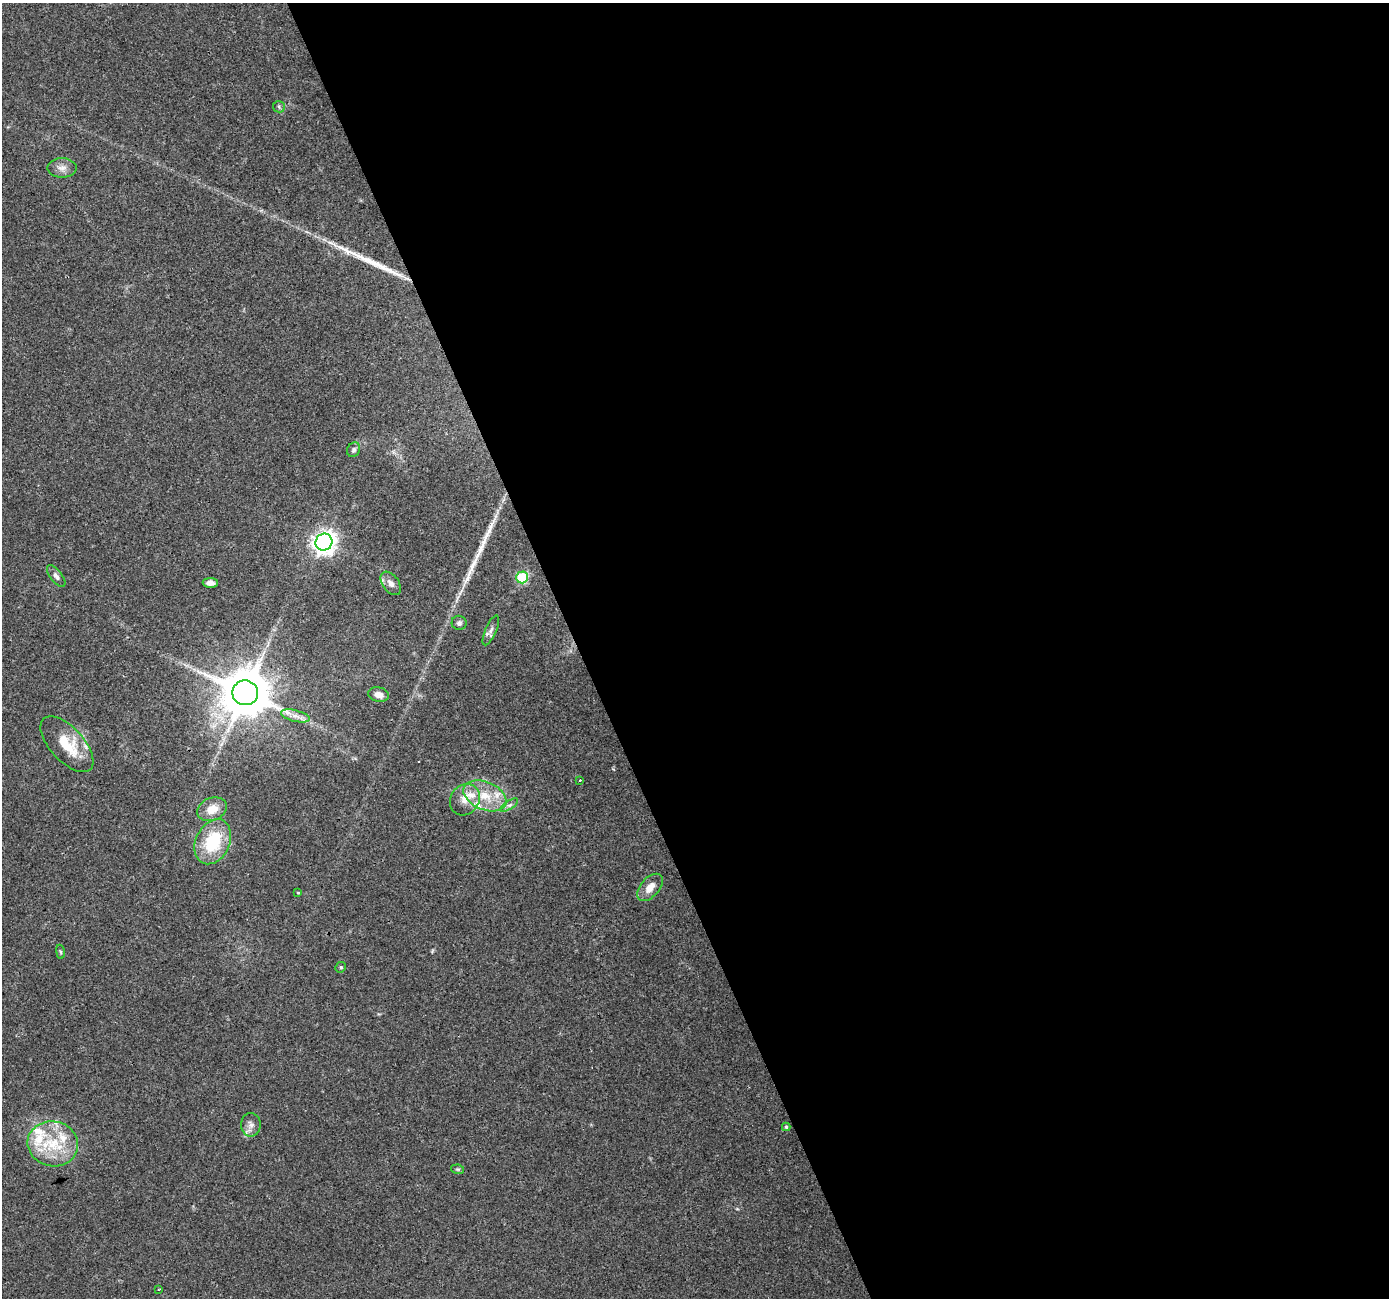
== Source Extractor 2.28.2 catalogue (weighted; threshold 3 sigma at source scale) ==
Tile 8 of 4 x 4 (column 4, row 2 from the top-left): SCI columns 4162-5548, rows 2670-3965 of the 5548 x 5393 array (HDU 1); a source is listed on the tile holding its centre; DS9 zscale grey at full resolution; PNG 1391 x 1300 px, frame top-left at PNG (2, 3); each listed source drawn as its Kron ellipse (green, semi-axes under 4 px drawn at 4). Shown black and unused: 58% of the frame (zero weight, under 3 of 4 exposures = <1% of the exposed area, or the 3 px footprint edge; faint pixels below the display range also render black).
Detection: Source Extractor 2.28.2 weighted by HDU 2 'WHT'; one run over the whole footprint, this tile lists its part. Background 0.0248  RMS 0.0038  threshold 0.017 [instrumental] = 3 sigma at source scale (4.5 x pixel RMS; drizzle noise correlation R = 1.50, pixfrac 1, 0.0396/0.0396 arcsec/px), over >= 5 px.
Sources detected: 39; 1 cosmic-ray / hot-pixel residue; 2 long thin detections or spike segments (spike, bleed or trail) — neither listed nor drawn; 7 inside a brighter listed object's ellipse — not listed separately; the other 29 listed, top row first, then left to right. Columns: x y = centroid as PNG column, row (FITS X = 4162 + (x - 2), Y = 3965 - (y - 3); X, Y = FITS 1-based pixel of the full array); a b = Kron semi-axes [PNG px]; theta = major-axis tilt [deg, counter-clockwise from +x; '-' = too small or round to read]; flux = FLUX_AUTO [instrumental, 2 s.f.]
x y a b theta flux
279 107 6 5 - 0.78
62 168 14 9 1 2.7
354 450 7 6 - 1.1
324 542 8 8 - 270
56 576 13 6 -52 1.5
522 577 6 6 - 31
210 583 7 5 -1 2
391 583 13 8 -54 2.1
459 623 7 7 - 0.99
491 630 16 5 66 1.6
245 693 13 12 - 2000
379 695 10 7 -12 2.5
295 716 14 5 -14 2.2
67 744 34 17 -48 14
580 780 3 3 - 0.87
485 796 22 14 -22 9.8
465 800 16 14 53 5
509 805 10 4 33 1.2
212 809 15 11 21 5.7
213 842 23 17 64 20
650 887 16 9 49 4
298 893 3 3 - 0.62
60 952 7 3 -81 0.47
341 967 5 5 - 0.57
251 1125 12 10 -89 2.2
786 1127 4 4 - 0.51
53 1144 25 22 -13 17
457 1169 7 4 -10 0.57
158 1289 2 2 - 0.38